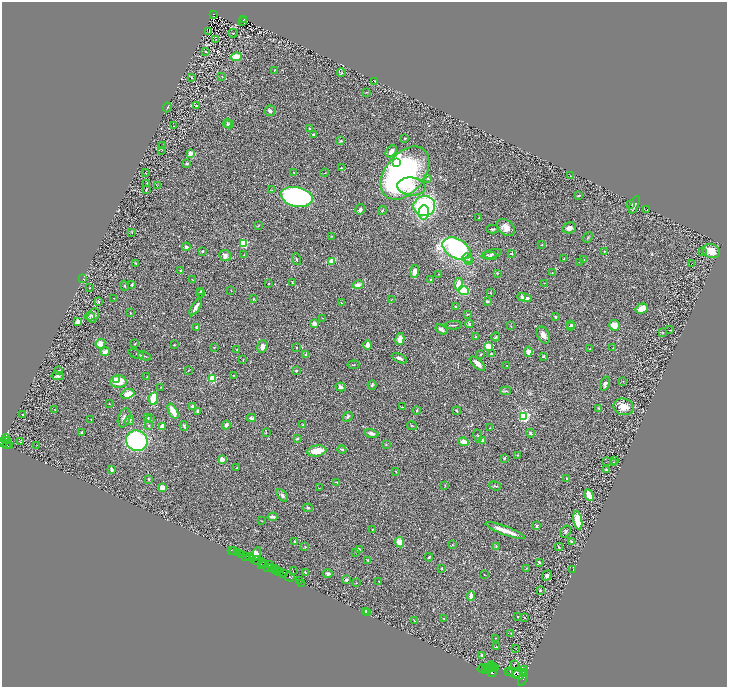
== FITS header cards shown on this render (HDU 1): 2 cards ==
NAXIS1  =                 1450
NAXIS2  =                 1369

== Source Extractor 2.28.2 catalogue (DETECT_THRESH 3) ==
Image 1450 x 1369 px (HDU 1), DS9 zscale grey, zoomed out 1/2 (1 PNG px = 2 x 2 image px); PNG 729 x 689 px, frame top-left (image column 2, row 1369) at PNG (2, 2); each listed source drawn as its Kron ellipse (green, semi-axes under 4 px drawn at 4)
Background 0.495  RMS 0.029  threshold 0.0877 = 3 sigma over >= 5 px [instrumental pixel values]
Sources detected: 353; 32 cannot appear on this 1/2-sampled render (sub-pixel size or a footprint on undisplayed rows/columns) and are neither listed nor drawn; the other 321 listed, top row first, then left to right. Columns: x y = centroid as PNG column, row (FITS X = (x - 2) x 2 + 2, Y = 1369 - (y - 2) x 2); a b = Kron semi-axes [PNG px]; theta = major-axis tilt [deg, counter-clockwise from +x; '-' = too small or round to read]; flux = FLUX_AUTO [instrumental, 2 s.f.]
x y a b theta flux
213 14 3 2 - 51
244 19 3 2 - 80
242 21 2 1 - 2.8
209 32 2 1 - 1.7
233 33 4 2 - 3.9
215 39 4 1 - 2.1
206 51 2 1 - 38
236 57 6 4 8 66
274 70 3 2 - 2.7
341 73 4 4 - 6.1
222 76 2 1 - 1.8
191 78 2 2 - 2.8
375 81 2 1 - 1.5
366 92 3 2 - 3.3
196 106 3 3 - 4.1
167 107 5 2 - 5.7
270 111 5 5 - 15
227 123 4 3 - 6.1
229 124 4 3 - 8.8
173 126 2 1 - 2.2
309 128 3 3 - 4.5
313 135 3 3 - 5.7
405 138 2 2 - 5.7
341 141 4 3 - 5.8
163 146 2 1 - 3.1
162 150 2 2 - 2.8
391 151 7 4 50 18
191 153 4 3 - 32
397 162 3 3 - 270
187 164 2 2 - 34
341 168 3 3 - 4.1
146 173 3 2 - 1.9
293 173 3 2 - 3.6
324 173 4 2 - 3.2
405 173 30 19 51 1300
570 176 2 1 - 2
428 179 2 2 - 6
147 183 3 2 - 4.9
157 186 3 2 - 2.9
411 186 14 9 -6 79
146 190 4 2 - 7.4
272 190 3 2 - 2.7
579 195 4 2 - 6.9
297 197 16 9 -12 1200
631 205 4 3 - 4.1
634 205 9 3 67 14
424 206 11 10 - 520
360 209 5 4 - 14
382 210 4 2 - 4.1
647 210 2 1 - 2.7
424 212 7 5 87 54
479 218 2 2 - 1.8
258 226 3 2 - 3.6
506 227 10 7 -37 49
569 228 7 5 15 26
493 229 6 3 1 9.8
132 232 3 2 - 3.1
332 236 3 2 - 3.5
588 237 6 3 49 5
244 243 3 3 - 420
541 245 3 2 - 4.5
186 247 4 3 - 12
457 249 15 9 -29 850
203 251 3 3 - 5.4
604 251 2 2 - 3.8
711 251 8 7 - 65
702 252 2 2 - 2.2
511 253 3 2 - 6.5
492 254 10 3 16 11
225 255 6 5 - 26
244 255 3 2 - 3.2
491 256 6 3 -6 9.1
467 258 5 4 - 12
296 259 6 2 -73 6.9
563 259 2 1 - 2.4
584 259 2 2 - 3.2
332 261 4 4 - 54
468 261 3 3 - 5.6
580 262 2 2 - 2.1
136 263 3 2 - 4.6
691 263 2 1 - 32
181 270 3 2 - 3.2
414 271 7 4 81 29
497 273 3 2 - 3.7
552 273 3 2 - 2.3
438 274 3 2 - 1.9
83 279 4 2 - 4.1
192 279 3 2 - 2.3
430 279 2 2 - 3.1
292 282 4 3 - 4.5
544 283 2 2 - 1.6
269 284 2 2 - 5.6
458 284 6 4 79 54
132 285 4 3 - 6.4
358 285 5 4 - 27
125 286 5 3 - 5.9
90 287 3 2 - 2.2
464 290 5 4 - 220
200 291 3 3 - 4.7
231 291 2 2 - 2.3
490 292 4 2 - 2.5
200 293 4 2 - 4.7
522 297 4 3 - 12
114 298 2 1 - 1.4
525 298 7 4 -14 29
253 299 3 2 - 3.6
391 299 3 1 - 1.8
487 301 3 2 - 12
98 302 3 2 - 6.2
341 303 2 2 - 1.9
455 306 2 2 - 4.4
196 307 9 3 57 30
642 308 6 5 - 57
130 313 2 2 - 3.3
468 314 3 2 - 3
93 315 7 5 66 19
90 316 5 4 - 9.1
555 317 3 2 - 5.8
322 318 2 2 - 2.7
77 322 2 2 - 95
314 323 2 2 - 110
469 324 4 3 - 8.5
454 325 8 1 1 5.4
571 325 3 3 - 6
614 325 5 5 - 52
511 326 3 2 - 2.9
196 327 3 2 - 4.6
571 327 3 2 - 8.4
441 329 6 4 -34 15
669 330 2 1 - 1.6
663 332 3 3 - 4
543 335 9 6 -64 27
475 337 3 3 - 3.8
496 337 4 3 - 5
400 339 6 4 78 38
100 344 5 4 - 48
135 344 4 2 - 3.5
174 345 2 2 - 4.8
367 345 4 3 - 28
262 346 6 5 - 24
488 346 4 3 - 72
296 347 2 2 - 3.9
214 348 3 2 - 2.8
613 348 3 2 - 2.2
590 349 2 2 - 2.5
237 350 2 2 - 2.8
105 352 5 3 - 27
528 352 5 3 - 30
136 354 8 3 -20 8.1
306 354 3 3 - 4.7
481 354 4 2 - 5.6
491 354 2 2 - 16
144 356 7 2 -17 6.8
543 356 4 3 - 5.5
399 358 8 3 -27 14
243 359 2 2 - 2.3
477 364 9 4 -43 33
353 365 6 2 6 3.6
507 365 2 1 - 1.9
189 370 3 2 - 2.1
59 371 4 3 - 12
296 371 3 3 - 5.5
233 375 2 1 - 3
58 376 6 4 -5 9
147 377 2 1 - 2.3
212 378 3 3 - 380
117 379 2 2 - 12
623 381 2 2 - 2.2
118 382 8 6 -6 100
605 384 7 4 68 16
372 385 5 3 - 7.4
160 387 2 1 - 1.9
340 387 5 4 - 12
506 391 5 3 - 8.8
128 394 7 4 24 59
153 398 6 3 81 130
109 404 2 2 - 1.8
193 406 2 2 - 65
402 407 2 2 - 1.8
623 407 10 8 -12 69
599 408 3 2 - 3.8
55 410 3 2 - 2.2
417 410 4 2 - 4
173 411 8 4 -61 71
198 411 3 3 - 14
457 411 4 3 - 5.5
23 415 2 2 - 6.1
524 416 3 3 - 1000
348 417 5 3 - 7.9
124 418 10 6 71 22
148 418 4 3 - 5.5
251 418 5 3 - 11
150 419 3 2 - 5.4
91 420 2 1 - 1.9
129 420 5 4 - 9.4
149 425 4 3 - 4.4
226 425 4 4 - 14
302 425 3 3 - 4.8
162 426 4 3 - 58
184 426 5 3 - 6.8
412 426 5 2 - 3.1
490 428 2 2 - 4.2
81 432 3 3 - 5.1
266 433 2 2 - 2.1
371 433 7 4 -13 20
530 433 4 3 - 8.6
478 436 6 2 -80 6.4
6 439 5 3 - 570
297 439 3 3 - 9.7
5 441 3 1 - 360
137 441 11 10 - 750
482 441 4 3 - 16
3 442 4 3 - 820
21 442 2 2 - 6.1
463 442 5 4 - 45
386 444 3 2 - 4.6
7 445 4 2 - 330
36 445 2 1 - 1.8
9 446 3 2 - 250
342 449 5 2 - 5.5
317 451 9 5 8 76
517 455 3 2 - 3
504 458 3 2 - 5.8
222 459 2 2 - 93
615 460 2 2 - 2.2
606 462 2 2 - 1.5
614 462 2 2 - 2.2
237 468 3 2 - 3.6
112 470 4 2 - 20
607 470 3 3 - 9.4
396 472 3 2 - 3
567 478 2 2 - 30
149 479 3 2 - 6.7
337 482 4 2 - 5.6
445 485 3 2 - 2.8
495 486 6 3 -20 6.6
162 488 4 4 - 36
319 488 2 2 - 2.6
282 495 7 4 -51 16
589 495 6 3 -63 71
308 508 5 3 - 7.6
272 517 5 2 - 16
578 520 9 4 -79 160
261 521 3 2 - 1.9
537 526 4 3 - 6.5
373 529 3 2 - 2.6
505 531 21 3 -20 77
565 531 6 5 - 11
294 541 3 2 - 5
400 542 5 4 - 57
571 542 3 2 - 3.6
452 545 3 2 - 2.9
305 546 3 2 - 2.2
496 546 3 3 - 4.3
559 547 4 2 - 4.8
231 550 2 1 - 11
359 550 4 3 - 18
234 551 2 1 - 58
356 552 3 2 - 3
238 553 2 1 - 220
256 554 8 3 59 400
242 555 2 2 - 690
245 556 3 2 - 92
250 557 4 2 - 89
429 557 4 3 - 6.7
368 560 2 2 - 6.9
257 561 5 2 - 770
263 562 2 1 - 440
539 562 3 2 - 5.9
262 564 3 2 - 260
264 564 3 2 - 250
269 564 2 2 - 690
267 567 3 2 - 230
271 567 2 1 - 350
274 568 3 2 - 930
441 568 2 2 - 3.7
526 568 3 2 - 2.6
276 570 2 1 - 150
278 570 2 2 - 480
573 570 3 2 - 3.4
293 571 2 1 - 3.4
280 572 4 1 - 51
305 573 3 2 - 5.5
284 574 3 2 - 770
328 574 4 3 - 14
484 575 2 2 - 2.4
547 575 5 4 - 13
289 577 5 2 - 740
300 580 3 1 - 190
346 580 2 2 - 47
379 582 2 1 - 3.9
301 583 2 1 - 18
356 583 2 1 - 1.6
540 590 2 2 - 8
471 596 4 3 - 36
365 611 4 4 - 48
368 612 2 2 - 47
518 617 3 2 - 3.4
443 618 2 2 - 2.2
524 618 2 2 - 2.7
414 621 3 2 - 3.8
511 634 3 2 - 2.9
496 638 2 2 - 2.2
496 647 3 2 - 3.1
516 649 2 2 - 1.4
482 655 2 2 - 27
514 665 2 1 - 1.7
491 666 4 3 - 2500
493 667 4 1 - 1600
483 668 6 3 11 4800
489 668 3 2 - 1900
495 668 3 2 - 750
485 669 4 2 - 3200
487 671 3 2 - 2600
492 672 5 3 - 3700
509 672 2 1 - 320
520 672 8 2 33 2900
523 672 4 2 - 3100
525 673 4 2 - 3000
516 674 9 4 -22 11000
523 677 8 3 68 11000
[32 sub-pixel or undisplayed-footprint detections neither listed nor drawn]